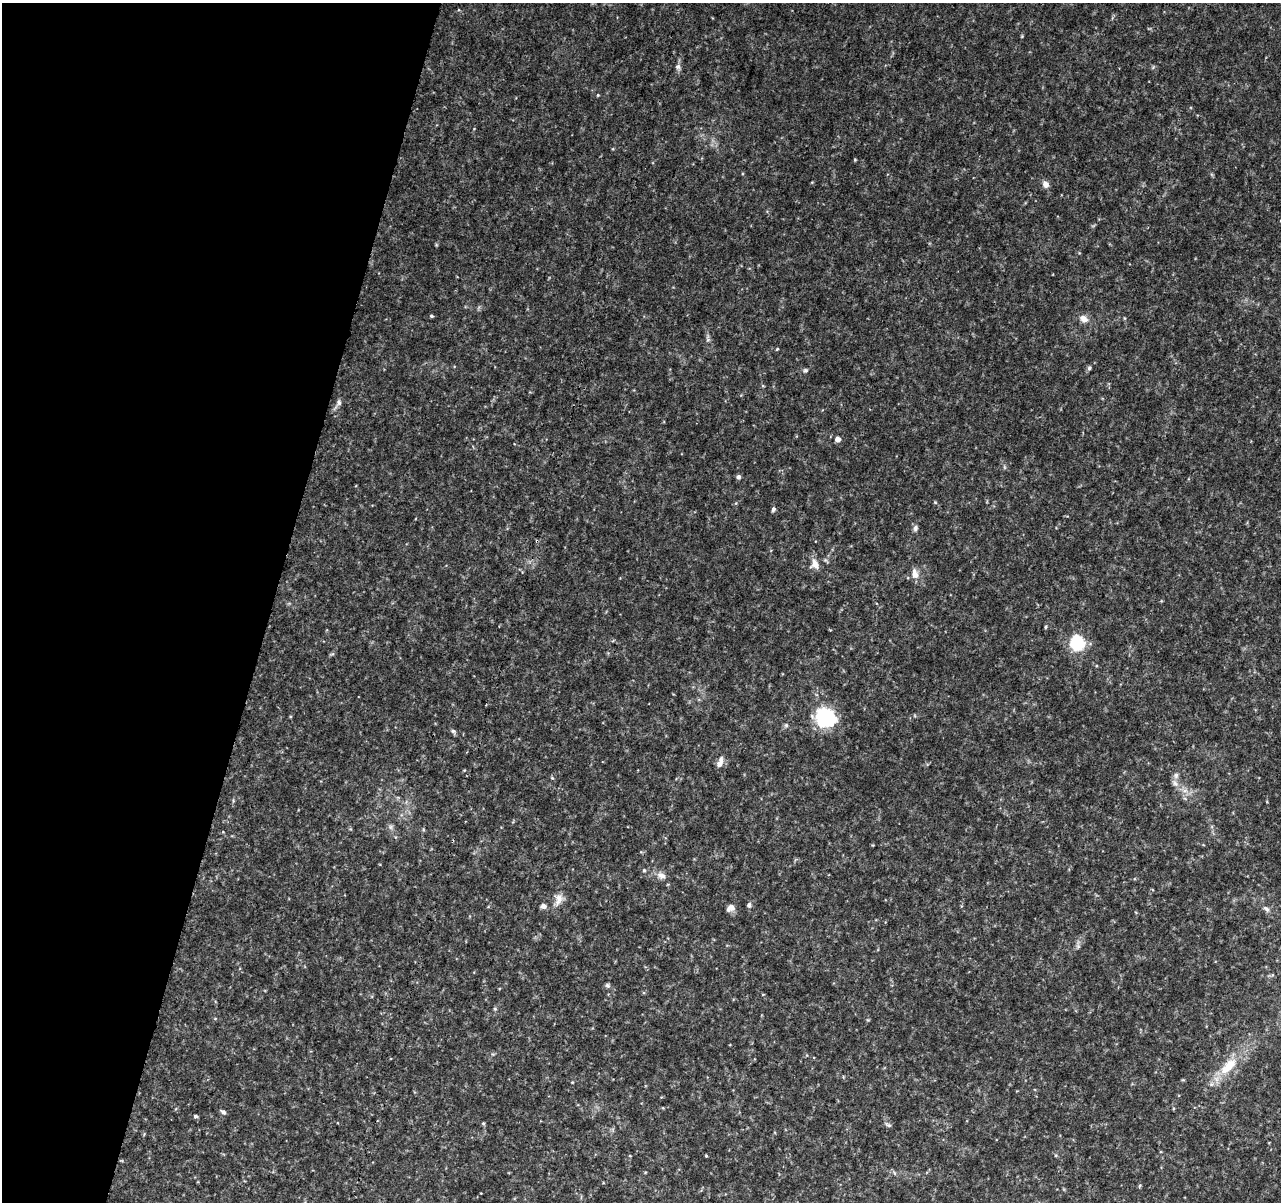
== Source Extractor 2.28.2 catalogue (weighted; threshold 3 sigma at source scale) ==
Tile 9 of 4 x 4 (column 1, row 3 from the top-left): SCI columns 7-1285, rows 1433-2632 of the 5138 x 5323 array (HDU 1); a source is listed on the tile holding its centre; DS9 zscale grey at full resolution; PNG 1283 x 1204 px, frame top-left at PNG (2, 3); no overlay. Shown black and unused: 21% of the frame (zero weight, under 3 of 4 exposures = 1% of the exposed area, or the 3 px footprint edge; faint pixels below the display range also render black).
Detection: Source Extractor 2.28.2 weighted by HDU 2 'WHT'; one run over the whole footprint, this tile lists its part. Background 0.0536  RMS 0.0045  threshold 0.0204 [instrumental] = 3 sigma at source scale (4.5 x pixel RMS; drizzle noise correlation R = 1.50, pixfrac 1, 0.0396/0.0396 arcsec/px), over >= 5 px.
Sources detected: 46; all 46 listed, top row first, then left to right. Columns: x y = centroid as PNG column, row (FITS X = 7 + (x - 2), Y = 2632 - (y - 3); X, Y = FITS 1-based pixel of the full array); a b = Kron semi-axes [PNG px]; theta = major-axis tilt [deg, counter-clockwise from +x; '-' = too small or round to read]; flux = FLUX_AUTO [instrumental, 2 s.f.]
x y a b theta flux
678 67 8 6 -87 1.4
598 95 4 4 - 0.43
855 160 4 3 - 0.41
1046 184 10 8 -53 2.3
431 316 5 4 - 0.63
1084 319 11 8 -36 3.3
777 349 5 3 - 0.4
1089 368 6 5 - 0.97
805 370 7 6 - 0.88
338 404 17 6 56 1.8
838 439 5 5 - 2.5
738 477 5 5 - 1.2
935 502 6 3 -19 0.45
773 509 5 4 - 1.2
915 528 8 6 73 1.3
815 564 14 9 -70 3.7
915 574 14 8 -80 3.3
1046 627 5 4 - 0.58
1077 643 10 10 - 28
825 717 12 11 - 60
786 725 6 5 - 0.91
453 731 8 6 -21 1
720 762 15 7 68 2.6
1176 775 9 6 90 1.6
552 778 5 4 - 0.5
1175 783 12 6 -50 2.2
390 827 7 4 -90 1
644 870 5 4 - 0.69
661 875 12 8 -19 2.8
559 899 18 11 76 4.2
749 905 6 6 - 1.3
543 906 6 5 - 2
730 908 11 8 26 2.3
1266 909 11 6 -42 1.6
1078 946 6 6 - 0.94
607 985 6 6 - 0.92
763 994 4 2 - 0.3
495 1009 5 4 - 0.59
215 1019 5 3 - 0.45
1228 1066 32 14 45 14
572 1082 4 3 - 0.36
223 1112 7 5 -35 1.2
195 1116 5 4 - 0.9
483 1123 5 4 - 0.59
888 1125 10 4 -34 0.95
706 1156 3 3 - 0.42